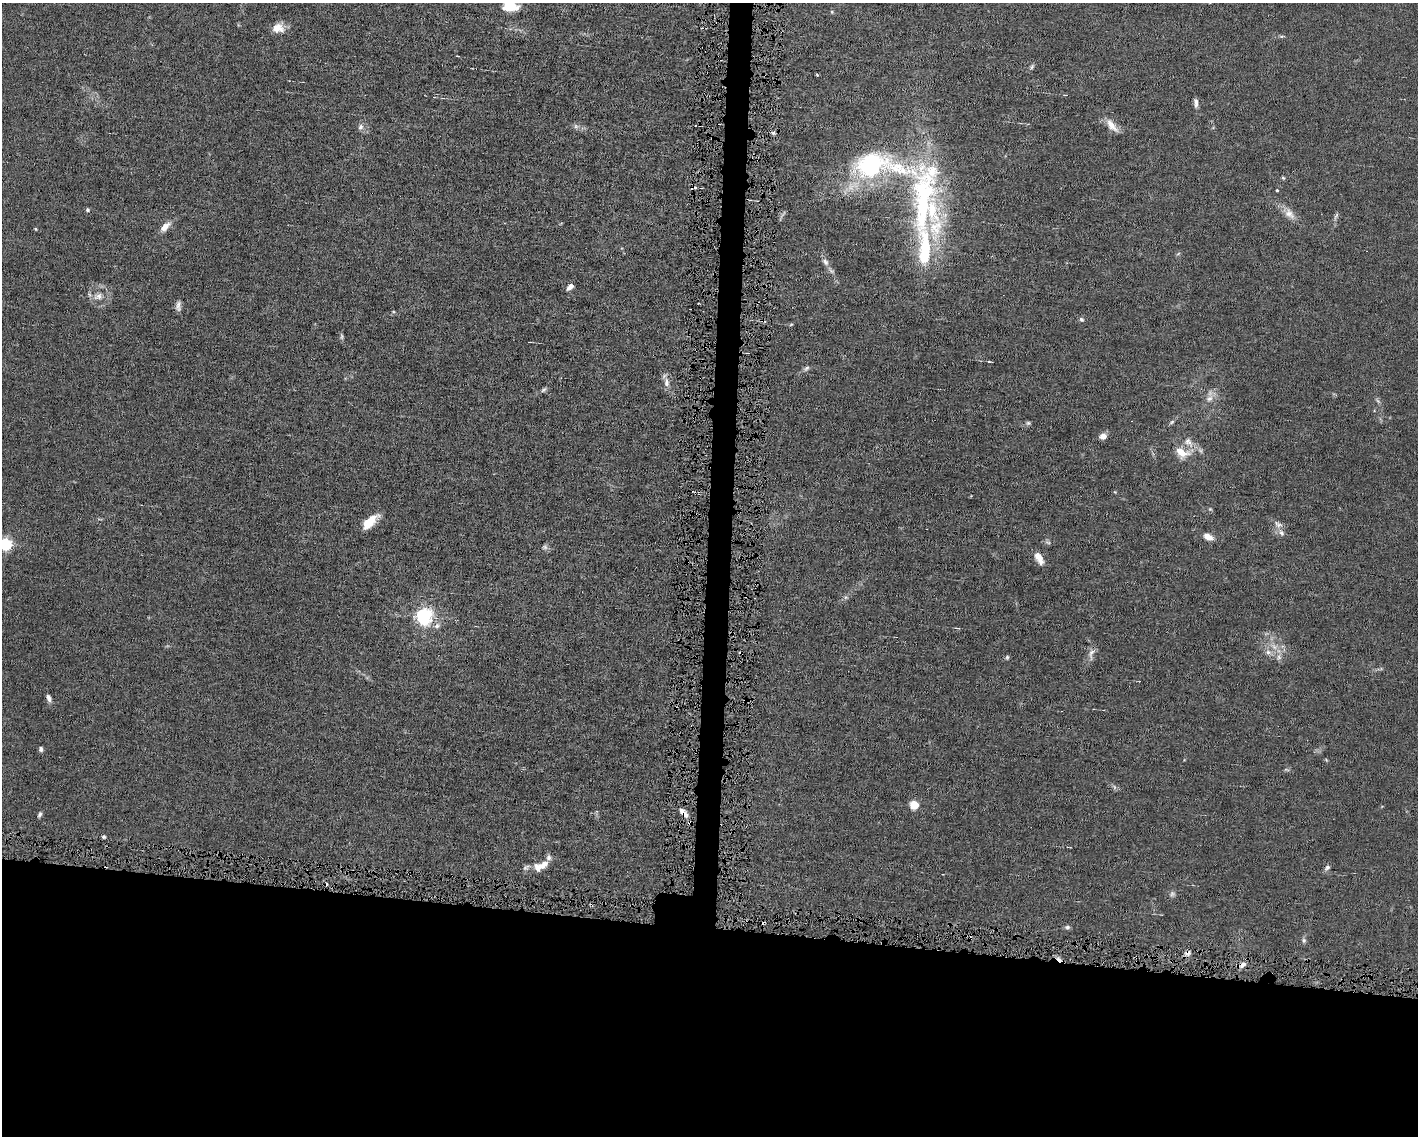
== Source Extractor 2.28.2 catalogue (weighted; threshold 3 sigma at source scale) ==
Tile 11 of 3 x 4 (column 2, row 4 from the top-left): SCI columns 1523-2938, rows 1-1134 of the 4568 x 4535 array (HDU 1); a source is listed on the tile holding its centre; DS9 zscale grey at full resolution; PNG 1420 x 1138 px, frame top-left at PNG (2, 3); no overlay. Shown black and unused: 20% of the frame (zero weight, under 4 of 8 exposures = <1% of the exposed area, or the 3 px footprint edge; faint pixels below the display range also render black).
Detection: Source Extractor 2.28.2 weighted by HDU 2 'WHT'; one run over the whole footprint, this tile lists its part. Background 0.0157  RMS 0.0024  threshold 0.00967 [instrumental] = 3 sigma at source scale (4.09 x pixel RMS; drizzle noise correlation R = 1.36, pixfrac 0.8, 0.05/0.05 arcsec/px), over >= 5 px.
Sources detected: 87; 2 too faint to see at this stretch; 6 cosmic-ray / hot-pixel residue — not listed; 6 inside a brighter listed object's ellipse — not listed separately; the other 73 listed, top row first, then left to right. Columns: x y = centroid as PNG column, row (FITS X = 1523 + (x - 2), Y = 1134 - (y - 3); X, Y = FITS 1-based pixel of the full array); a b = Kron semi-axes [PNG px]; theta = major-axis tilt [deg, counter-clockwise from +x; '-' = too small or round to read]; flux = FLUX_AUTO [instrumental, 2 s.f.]
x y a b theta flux
510 6 16 11 -2 5.6
832 12 5 4 - 0.25
278 28 15 11 1 2.5
1281 36 7 4 0 0.32
457 56 3 2 - 0.22
1032 67 7 5 63 0.45
817 74 3 2 - 0.23
1066 95 4 2 - 0.19
1196 103 11 5 -85 0.92
1112 125 21 9 -50 2.4
576 126 7 4 0 0.52
360 127 8 7 - 0.81
773 133 6 5 - 0.39
872 166 52 22 0 37
1283 178 5 4 - 0.26
1277 190 3 3 - 0.22
924 201 114 39 -87 51
88 210 5 5 - 0.38
1289 214 18 10 -39 2.1
1336 216 13 3 65 0.51
165 227 16 8 44 1.9
35 229 4 3 - 0.21
1178 254 6 4 20 0.28
825 262 11 7 -51 1
570 287 8 5 43 1.3
99 296 10 8 66 1.3
178 306 15 6 -89 0.91
1081 319 6 5 - 0.46
763 321 7 3 -20 0.4
791 324 5 4 - 0.24
342 336 9 4 -81 0.42
989 362 5 3 - 0.22
806 368 9 5 38 0.56
667 383 12 7 -87 1.3
544 390 9 5 38 0.49
1209 398 12 9 39 1.5
1378 401 8 4 -45 0.45
1172 422 7 4 37 0.4
1028 423 7 5 0 0.43
1103 436 6 6 - 1.8
1188 442 15 11 -43 2
1182 453 20 12 -20 3.3
1210 509 5 5 - 0.27
369 522 17 8 43 4.8
1278 524 14 8 -32 1.2
1208 537 10 6 -29 2
6 544 5 5 - 32
545 547 7 6 - 0.55
1039 559 15 8 -67 1.9
845 597 6 5 - 0.46
424 617 6 6 - 79
437 626 9 7 29 0.89
1274 646 12 7 -31 1.8
1268 652 9 7 -15 0.98
1091 654 18 8 75 1.3
1007 657 5 5 - 0.35
1279 657 9 7 71 0.89
49 698 8 5 -69 0.98
41 749 6 5 - 0.51
1286 770 8 4 -9 0.33
1114 787 7 4 -71 0.4
914 805 5 5 - 10
40 814 6 4 64 0.45
685 814 9 6 -34 1.1
690 823 4 3 - 0.65
104 837 5 4 - 0.35
543 865 13 8 44 2
526 867 11 6 32 0.7
1327 867 8 6 49 0.66
1067 927 7 5 3 0.53
1304 940 7 6 - 0.51
1187 953 8 7 - 0.9
1242 965 10 6 44 1.1
Overlapping masked pixels (flux is a lower limit): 5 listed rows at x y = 763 321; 685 814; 690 823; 1187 953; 1242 965
Isophote crosses this tile's border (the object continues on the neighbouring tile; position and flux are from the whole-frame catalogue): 2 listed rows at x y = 510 6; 6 544